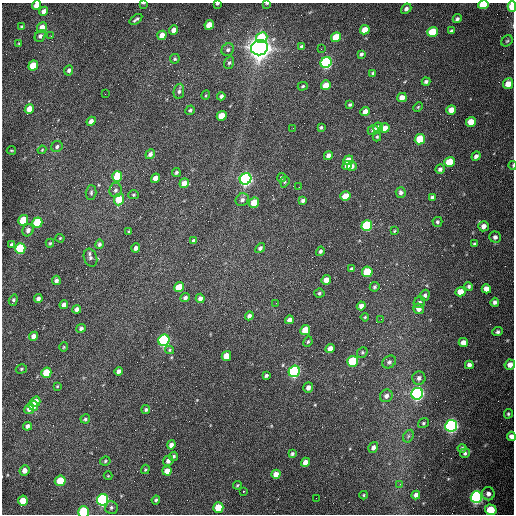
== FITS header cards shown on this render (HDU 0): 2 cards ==
NAXIS1  =                  512 /fastest changing axis
NAXIS2  =                  512 /next to fastest changing axis

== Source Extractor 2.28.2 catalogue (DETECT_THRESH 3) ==
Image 512 x 512 px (HDU 0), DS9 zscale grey, 1 PNG px = 1 image px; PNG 516 x 516 px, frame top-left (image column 1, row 512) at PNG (2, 3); each listed source drawn as its Kron ellipse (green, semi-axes under 4 px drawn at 4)
Background 1570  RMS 24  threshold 72.4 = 3 sigma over >= 5 px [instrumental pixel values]
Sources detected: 203; all 203 listed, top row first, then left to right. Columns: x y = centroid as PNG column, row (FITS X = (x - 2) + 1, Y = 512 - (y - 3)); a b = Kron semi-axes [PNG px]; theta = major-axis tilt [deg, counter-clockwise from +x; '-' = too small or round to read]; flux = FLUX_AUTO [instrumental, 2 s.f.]
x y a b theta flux
143 3 4 2 - 1.4e+03
267 3 4 2 - 1.6e+03
217 4 3 2 - 2.1e+03
37 5 5 4 - 1.8e+04
483 5 5 4 - 5.1e+04
512 6 5 4 - 2.9e+04
406 9 5 4 - 4.9e+03
44 11 5 4 - 9.5e+03
136 19 7 2 36 3.2e+03
457 19 5 4 - 3.8e+03
209 25 5 4 - 2.5e+04
22 27 4 3 - 2.2e+03
42 27 5 5 - 1.3e+04
174 30 5 4 - 1.0e+04
365 30 5 4 - 2.3e+04
451 31 3 3 - 3.1e+03
432 32 5 4 - 6.0e+04
162 35 5 4 - 1.5e+04
40 36 6 5 - 4.3e+03
51 36 3 2 - 1.6e+03
336 37 5 4 - 6.8e+04
262 38 6 5 - 5.3e+04
507 41 6 5 - 2.5e+03
19 44 4 3 - 1.6e+03
301 46 4 3 - 2.5e+03
260 48 8 7 - 2.1e+06
321 49 2 2 - 8.0e+02
228 50 6 6 - 4.1e+03
361 54 4 3 - 3.9e+03
175 59 5 4 - 2.1e+03
229 63 6 5 - 2.8e+03
326 63 6 5 - 3.5e+05
33 65 5 4 - 4.4e+04
69 70 5 4 - 4.1e+03
373 73 4 3 - 2.7e+03
426 81 4 3 - 3.7e+03
508 84 5 5 - 2.1e+04
326 85 5 4 - 2.3e+04
303 86 5 3 - 1.9e+03
179 91 7 5 79 4.1e+03
105 94 2 2 - 8.4e+02
206 95 5 3 - 1.5e+03
221 96 4 3 - 4.0e+03
402 97 5 4 - 1.3e+04
350 104 3 3 - 2.5e+03
418 107 5 3 - 1.5e+03
29 109 5 4 - 2.4e+04
190 110 5 4 - 2.8e+03
451 110 5 4 - 1.7e+04
365 111 5 4 - 1.2e+04
222 116 5 4 - 3.4e+04
91 121 5 4 - 8.6e+03
471 122 5 4 - 2.6e+04
321 127 4 3 - 2.3e+03
378 127 5 4 - 6.8e+03
293 128 2 2 - 7.3e+02
385 128 5 4 - 2.2e+04
373 130 6 4 42 5.1e+03
377 137 4 4 - 2.1e+03
420 139 5 5 - 6.6e+04
57 146 6 5 - 3.6e+03
11 150 4 2 - 1.5e+03
42 150 4 3 - 1.6e+03
150 154 5 4 - 5.7e+03
328 155 4 4 - 6.0e+03
476 156 5 4 - 5.8e+03
348 160 5 4 - 2.6e+04
450 162 5 5 - 4.8e+04
513 165 4 3 - 1.2e+03
347 166 5 4 - 1.3e+04
352 166 5 4 - 4.7e+03
440 169 4 4 - 5.0e+03
176 172 4 3 - 2.6e+03
117 176 5 5 - 4.5e+04
281 177 4 4 - 3.2e+03
155 178 5 4 - 1.5e+04
246 179 6 5 - 7.1e+05
285 182 6 4 70 2.3e+03
184 183 5 4 - 1.3e+04
299 187 2 2 - 1.0e+03
115 190 7 6 - 4.7e+03
401 192 5 5 - 5.0e+03
91 193 7 5 88 3.1e+03
133 195 5 4 - 2.2e+03
345 196 5 4 - 2.8e+04
432 198 4 4 - 5.1e+03
119 199 6 5 - 4.2e+04
242 200 7 6 - 4.7e+03
303 200 4 3 - 3.8e+03
254 203 5 5 - 3.8e+04
23 220 5 5 - 6.9e+04
437 222 5 5 - 2.9e+03
37 223 5 5 - 8.2e+04
367 226 5 5 - 1.7e+05
483 226 5 5 - 9.3e+03
28 230 6 5 - 7.0e+03
394 231 4 3 - 1.5e+03
129 232 3 3 - 2.4e+03
495 237 5 5 - 5.3e+03
60 238 4 4 - 1.6e+03
194 241 4 4 - 5.2e+03
50 243 4 4 - 1.9e+03
99 244 5 4 - 3.8e+03
474 244 4 3 - 2.4e+03
11 245 4 3 - 2.4e+03
20 248 5 5 - 1.4e+05
136 248 4 3 - 5.3e+03
260 248 5 4 - 4.0e+03
320 251 5 4 - 3.2e+03
90 258 9 6 -71 5.0e+03
351 269 4 3 - 2.1e+03
367 272 5 5 - 6.7e+04
56 280 5 4 - 4.8e+03
326 280 5 4 - 1.7e+04
469 286 4 4 - 3.2e+03
179 287 5 4 - 3.5e+04
375 287 5 4 - 2.8e+03
486 289 5 4 - 1.2e+04
461 292 5 4 - 1.9e+04
319 293 5 4 - 2.3e+03
425 295 5 4 - 3.7e+03
185 298 5 4 - 4.6e+03
200 298 4 4 - 6.6e+03
38 299 4 4 - 5.8e+03
13 300 6 3 71 3.1e+03
419 302 6 5 - 3.9e+03
495 302 4 4 - 4.9e+03
276 303 2 2 - 1.1e+03
64 305 4 4 - 6.7e+03
361 306 4 4 - 7.0e+03
77 309 4 4 - 6.5e+03
419 309 5 5 - 7.5e+03
249 316 4 4 - 5.3e+03
365 317 4 4 - 1.7e+03
381 319 2 2 - 8.5e+02
289 320 4 4 - 7.3e+03
81 328 5 4 - 4.5e+03
305 330 5 4 - 3.1e+04
498 332 5 4 - 3.5e+03
34 336 5 4 - 1.4e+04
164 340 6 5 - 3.5e+05
308 342 5 3 - 2.3e+03
463 343 4 4 - 1.2e+04
64 347 4 4 - 1.8e+03
330 349 5 4 - 1.1e+04
170 350 4 4 - 1.8e+03
362 352 6 5 - 2.4e+03
226 356 5 4 - 2.2e+04
353 361 5 5 - 1.0e+05
389 362 7 6 - 3.7e+03
469 365 4 4 - 5.5e+03
510 365 5 5 - 1.1e+04
21 369 6 4 17 2.1e+03
118 371 4 4 - 5.8e+03
294 371 6 5 - 4.3e+05
46 373 5 5 - 4.9e+04
266 375 4 3 - 3.3e+03
419 378 6 6 - 5.7e+03
57 386 4 3 - 1.5e+03
308 388 5 4 - 6.3e+03
417 394 6 5 - 5.7e+05
386 396 6 6 - 5.9e+03
35 402 5 4 - 1.9e+04
33 406 5 4 - 1.4e+04
29 409 5 5 - 9.7e+03
146 409 4 4 - 2.9e+03
508 414 5 4 - 2.4e+03
85 419 5 4 - 3.0e+03
423 423 5 5 - 2.4e+03
27 426 4 4 - 5.8e+03
451 426 6 6 - 6.4e+05
408 436 7 4 61 3.1e+03
511 436 4 4 - 8.1e+03
171 445 4 4 - 7.4e+03
373 447 6 4 58 6.5e+03
462 448 4 4 - 2.9e+03
465 453 5 5 - 3.3e+03
292 454 4 4 - 2.9e+03
174 456 5 4 - 2.5e+03
105 461 5 4 - 2.2e+03
168 461 5 5 - 5.0e+03
305 462 5 4 - 1.2e+04
145 469 5 3 - 1.9e+03
24 470 5 5 - 1.1e+04
167 471 5 4 - 1.4e+04
276 474 5 4 - 1.2e+04
108 476 4 4 - 1.5e+03
60 481 6 5 - 4.1e+04
400 484 3 3 - 1.1e+03
237 485 4 3 - 1.9e+03
243 491 3 2 - 3.0e+03
488 494 6 6 - 7.3e+03
364 495 4 4 - 1.6e+03
416 495 4 4 - 5.6e+03
476 497 6 5 - 5.0e+05
316 498 2 2 - 3.3e+03
103 500 6 5 - 4.5e+05
156 500 4 4 - 2.4e+03
23 501 5 4 - 2.7e+04
111 507 6 6 - 3.6e+03
218 508 5 5 - 4.2e+04
491 510 6 5 - 4.5e+04
84 512 6 5 - 1.2e+05
At the frame edge (FLAGS 8, measured only in part): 10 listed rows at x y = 143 3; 267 3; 217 4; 37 5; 483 5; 512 6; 513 165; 510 365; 511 436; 84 512